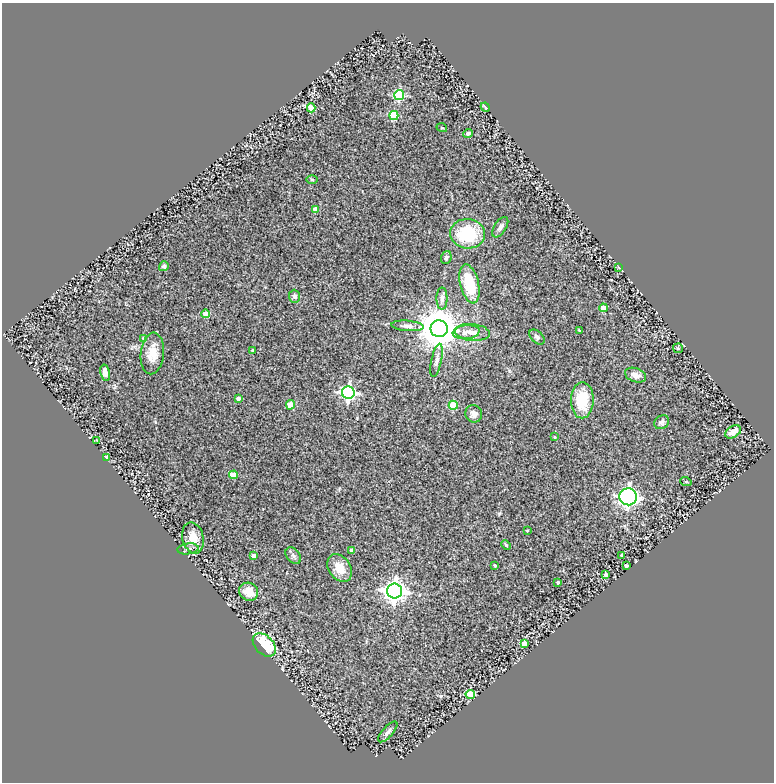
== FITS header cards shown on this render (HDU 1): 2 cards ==
NAXIS1  =                  772
NAXIS2  =                  780

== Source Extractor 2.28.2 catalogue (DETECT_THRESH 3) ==
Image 772 x 780 px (HDU 1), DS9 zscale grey, 1 PNG px = 1 image px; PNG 776 x 784 px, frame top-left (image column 1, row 780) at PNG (2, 3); each listed source drawn as its Kron ellipse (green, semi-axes under 4 px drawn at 4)
Background 0.301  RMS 0.031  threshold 0.0931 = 3 sigma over >= 5 px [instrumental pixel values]
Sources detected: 64; all 64 listed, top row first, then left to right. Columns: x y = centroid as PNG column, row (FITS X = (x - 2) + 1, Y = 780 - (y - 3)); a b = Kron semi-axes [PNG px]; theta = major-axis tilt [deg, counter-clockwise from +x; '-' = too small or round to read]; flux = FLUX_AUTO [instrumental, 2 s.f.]
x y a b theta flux
399 95 5 5 - 180
485 107 5 3 - 4.2
311 108 4 4 - 72
394 115 4 4 - 96
442 128 5 3 - 1.8
468 133 5 4 - 6
312 179 5 3 - 2.3
316 209 4 4 - 15
500 227 11 6 56 7.6
468 234 17 14 -6 100
446 258 7 5 71 5.2
164 266 5 4 - 4
619 267 3 2 - 2
469 284 20 9 -77 73
295 296 6 5 - 6.5
442 299 11 5 -90 7
603 308 4 4 - 22
206 314 4 4 - 32
407 326 16 5 -4 9.3
439 329 8 8 - 7000
579 330 3 3 - 1.8
466 332 13 7 6 12
472 332 18 8 -6 17
537 337 9 5 -42 5.3
144 338 4 4 - 7.9
678 348 5 5 - 2.7
253 351 3 3 - 3.8
152 353 21 11 84 28
437 360 17 5 78 8
105 373 8 5 -78 11
636 375 11 7 -19 14
348 393 6 6 - 480
238 398 4 3 - 10
582 400 18 11 90 66
290 405 4 4 - 38
453 405 4 4 - 70
474 414 9 8 - 11
662 422 8 6 36 5.2
733 432 8 5 31 17
555 437 3 2 - 1.5
97 440 3 3 - 2
107 458 4 4 - 26
234 475 4 4 - 34
686 482 6 3 -18 1.7
628 497 9 8 - 660
527 530 4 2 - 1.3
193 538 16 10 -76 25
506 545 5 3 - 2.1
188 549 11 5 7 6.9
352 550 4 4 - 6.6
622 555 4 3 - 6.4
254 556 4 4 - 15
293 556 9 6 -51 6.4
495 565 3 3 - 2.8
626 565 4 3 - 5.6
340 568 15 11 -56 30
606 574 4 3 - 14
558 582 4 4 - 3.7
395 591 7 7 - 1500
249 592 10 8 -32 26
524 644 4 4 - 35
264 645 13 9 -45 120
470 694 5 4 - 84
388 732 13 5 48 7.5